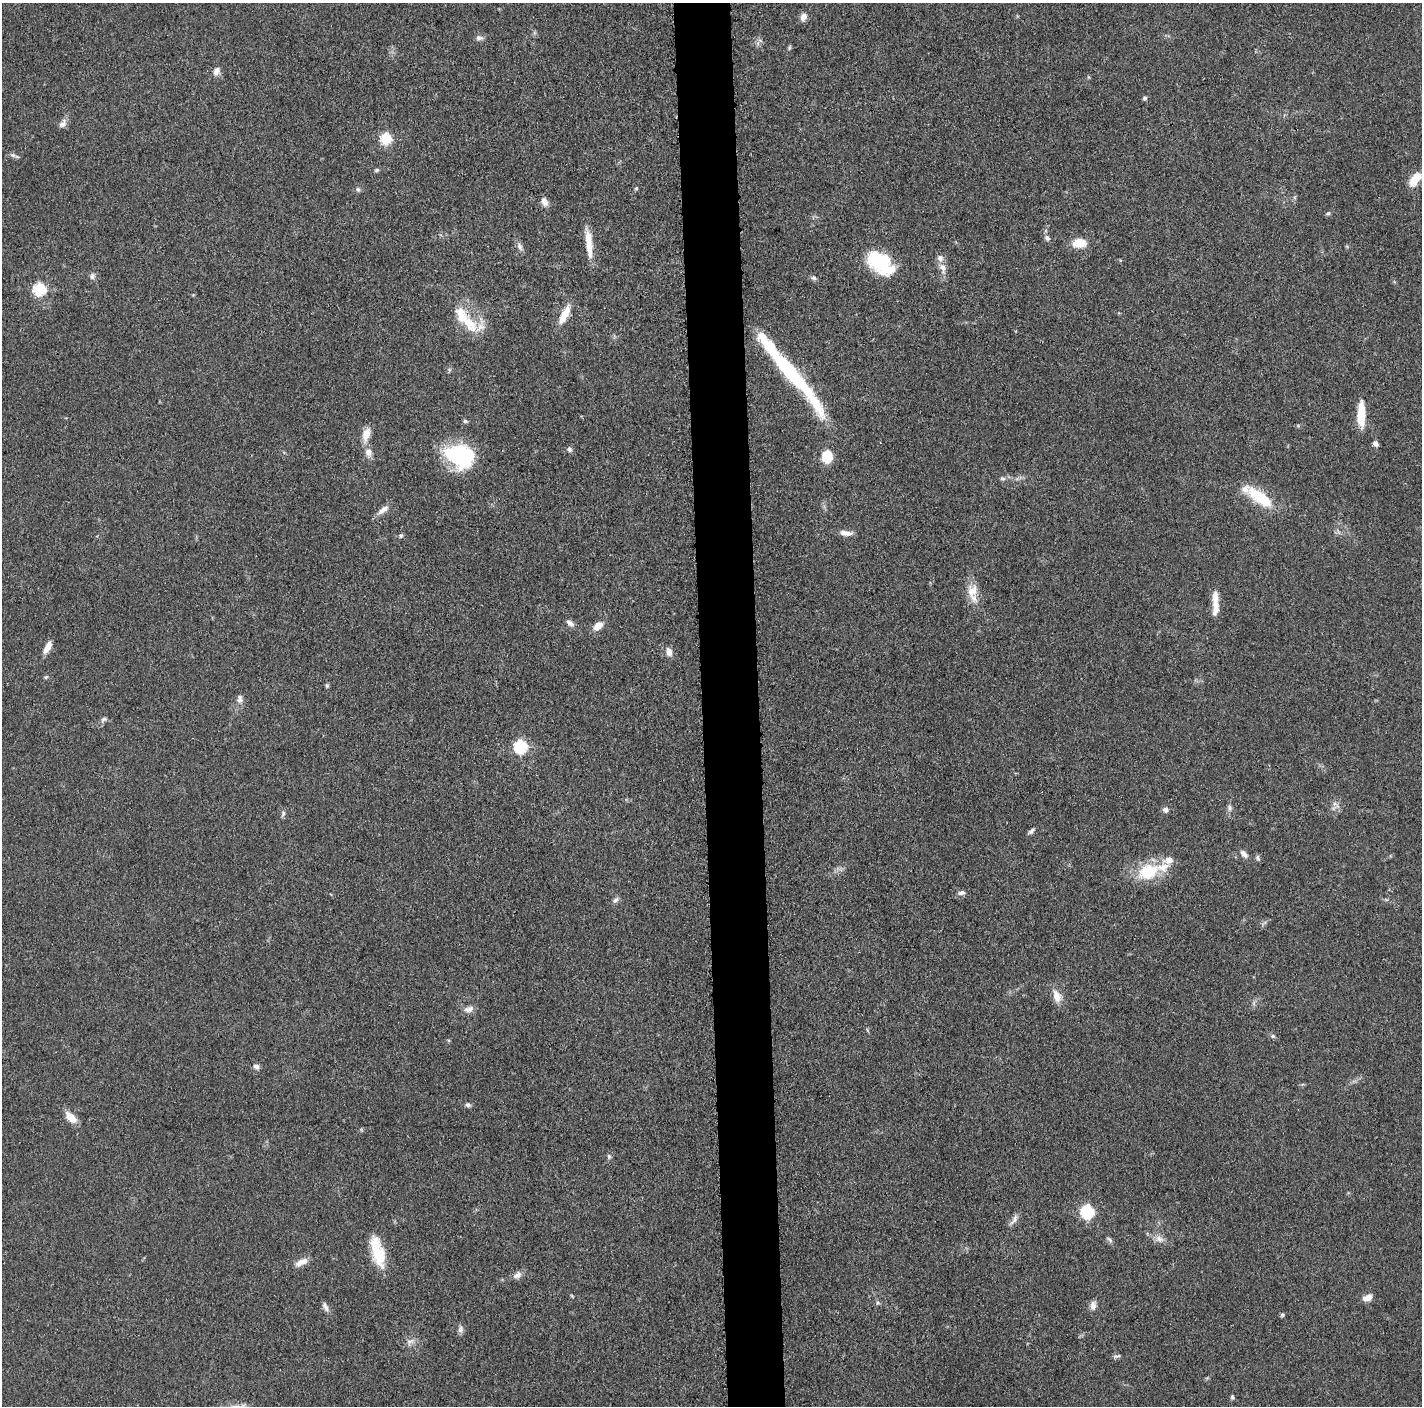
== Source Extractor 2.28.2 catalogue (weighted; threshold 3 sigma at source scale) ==
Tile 5 of 3 x 3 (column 2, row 2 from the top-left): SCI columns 1426-2845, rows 1424-2827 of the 4280 x 4250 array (HDU 1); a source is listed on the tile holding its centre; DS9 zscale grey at full resolution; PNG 1424 x 1408 px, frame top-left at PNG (2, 3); no overlay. Shown black and unused: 4% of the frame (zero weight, under 3 of 5 exposures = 1% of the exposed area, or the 3 px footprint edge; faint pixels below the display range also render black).
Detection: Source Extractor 2.28.2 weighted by HDU 2 'WHT'; one run over the whole footprint, this tile lists its part. Background 0.0487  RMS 0.0053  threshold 0.0237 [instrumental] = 3 sigma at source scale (4.5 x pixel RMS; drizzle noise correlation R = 1.50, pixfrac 1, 0.05/0.05 arcsec/px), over >= 5 px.
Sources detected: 91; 8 inside a brighter listed object's ellipse — not listed separately; the other 83 listed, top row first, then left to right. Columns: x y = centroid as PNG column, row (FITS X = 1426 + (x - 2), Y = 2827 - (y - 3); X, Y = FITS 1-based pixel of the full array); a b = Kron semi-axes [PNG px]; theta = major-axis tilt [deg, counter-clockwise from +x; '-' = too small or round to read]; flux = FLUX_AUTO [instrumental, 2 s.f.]
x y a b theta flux
803 17 10 8 77 2.9
479 38 10 6 -4 1.7
789 48 7 3 71 0.74
216 71 11 7 70 2.7
1145 98 6 5 - 0.94
62 124 13 7 52 2.7
386 139 6 6 - 43
13 155 6 5 - 1.2
376 170 6 4 27 0.91
1415 179 18 9 54 9.2
636 188 5 4 - 0.7
358 189 7 6 - 1.2
544 202 11 8 -65 2.8
1328 213 7 4 28 0.89
1047 238 8 6 -46 1.7
1080 243 13 9 0 9.8
520 247 11 6 -64 2.1
589 247 31 9 -86 8.4
878 261 30 19 -46 32
943 268 15 9 -71 4.1
92 276 9 7 74 1.7
814 278 8 5 -16 1.2
39 289 6 6 - 53
564 315 25 8 63 8.2
468 322 35 15 -48 17
792 374 86 11 -50 64
1361 414 28 8 89 11
465 421 6 5 - 0.92
366 434 16 9 73 5.9
1375 443 7 5 -44 1.7
569 449 6 6 - 1.6
368 452 11 10 - 3.3
460 456 31 23 -16 47
827 457 11 9 -90 14
1003 478 7 5 -15 1.1
1260 497 38 13 -37 20
383 510 16 7 40 3.5
846 533 16 6 -5 3.7
401 536 6 6 - 0.99
972 591 19 15 81 7.9
1215 603 29 7 -89 7.4
570 623 10 6 -31 2.3
598 626 12 7 41 5.3
47 647 15 6 62 4.2
669 652 12 7 -73 3.2
46 677 6 5 - 0.71
327 685 6 5 - 0.81
240 699 12 7 80 2.3
103 719 8 5 26 1.2
520 747 6 6 - 66
1229 808 8 6 -90 1.6
1165 810 7 7 - 1.7
283 813 8 6 76 1.3
1031 831 10 5 40 1.4
1244 854 10 6 -47 2.6
1258 858 9 5 -67 1.2
1148 872 29 19 21 22
961 893 11 5 5 1.6
616 900 9 6 33 1.6
1057 996 19 10 -74 5.2
469 1009 14 8 18 2.9
1273 1036 6 5 - 1.1
256 1066 8 6 -35 1.9
468 1105 6 5 - 1.4
71 1117 13 8 -46 7.3
609 1156 7 5 80 1.2
1087 1212 6 6 - 75
1014 1219 18 6 60 2.6
1159 1239 12 8 -15 3.2
1110 1240 8 5 -46 1.2
377 1251 38 14 -75 17
301 1262 18 8 24 4.2
517 1275 13 7 34 2.7
572 1296 5 3 - 0.53
1368 1297 12 7 19 3.7
878 1303 6 5 - 0.9
1093 1305 13 8 84 2.6
325 1307 14 5 -64 2
1282 1315 5 5 - 0.86
460 1329 10 7 86 1.9
410 1341 12 4 5 1.9
1116 1356 12 4 11 1.1
1232 1397 7 4 -89 0.91